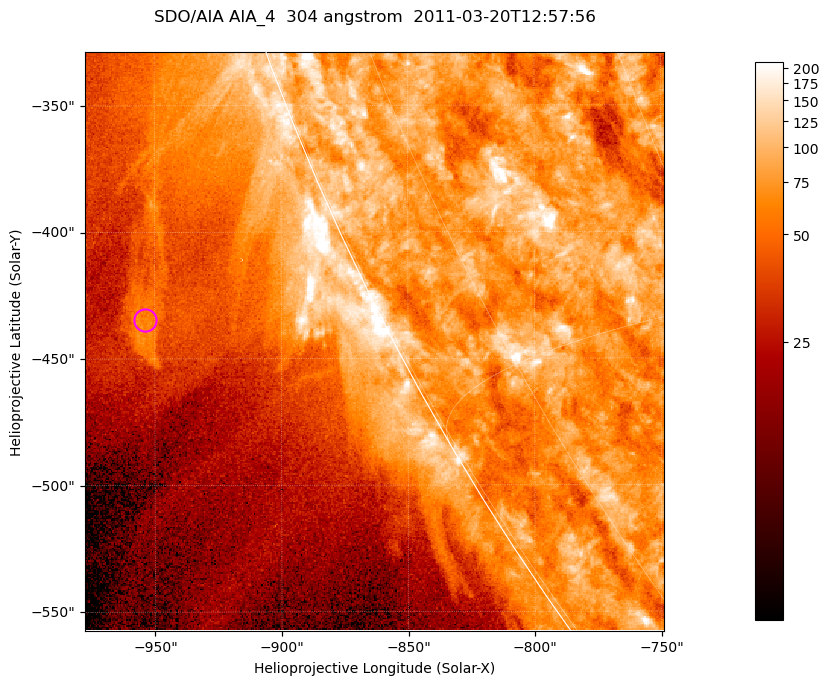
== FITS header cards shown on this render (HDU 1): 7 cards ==
TELESCOP= 'SDO/AIA '           / For AIA: SDO/AIA
INSTRUME= 'AIA_4   '           / For AIA: AIA_ATA1, AIA_ATA2, AIA_ATA3 or AIA_AT
WAVELNTH=                  304 / [angstrom] Wavelength
WAVEUNIT= 'angstrom'           / Wavelength unit: angstrom
DATE-OBS= '2011-03-20T12:57:56.123' / [ISO] Date when observation started; ISO 8
CTYPE1  = 'HPLN-TAN'           / CTYPE1; Typically HPLN
CTYPE2  = 'HPLT-TAN'           / CTYPE2; Typically HPLT

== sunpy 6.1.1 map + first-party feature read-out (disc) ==
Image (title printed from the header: SDO/AIA AIA_4  304 angstrom  2011-03-20T12:57:56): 381 x 381 px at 0.6 arcsec/px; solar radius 964 arcsec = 1606 px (partial field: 0.8% of the solar disc is inside the frame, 45% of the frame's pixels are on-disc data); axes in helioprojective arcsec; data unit not stated in the header (colour bar unlabelled)
Orientation: roll -0.132 deg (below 1 deg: not rotated)
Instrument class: DISC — disc imager (sunpy class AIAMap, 304 A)
Bright regions (active regions / flare kernels): reference = the on-disc median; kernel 3 px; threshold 5 sigma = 115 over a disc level ~75.2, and >= 1.15x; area >= 145 px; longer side >= 5 px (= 3 arcsec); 0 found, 0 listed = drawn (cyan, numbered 1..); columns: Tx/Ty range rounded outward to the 2 arcsec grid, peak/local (2 s.f.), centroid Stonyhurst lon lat
Off-limb structures (1.02-1.3 R_sun): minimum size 72 px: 7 found; the strongest spans PA ~115 deg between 1.07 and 1.1 R_sun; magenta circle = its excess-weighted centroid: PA ~115 deg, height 1.09 R_sun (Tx ~-954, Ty ~-434 arcsec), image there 2.5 x the reference